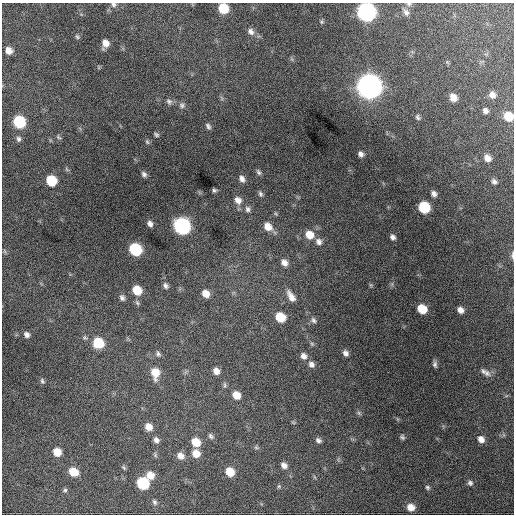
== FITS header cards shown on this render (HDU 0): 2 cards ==
NAXIS1  =                  512 / Axis length
NAXIS2  =                  512 / Axis length

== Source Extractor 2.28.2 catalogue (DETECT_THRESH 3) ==
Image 512 x 512 px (HDU 0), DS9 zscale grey, 1 PNG px = 1 image px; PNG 516 x 516 px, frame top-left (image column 1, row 512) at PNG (2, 3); no overlay
Background 1140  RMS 29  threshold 86.7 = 3 sigma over >= 5 px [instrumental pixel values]
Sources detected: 98; all 98 listed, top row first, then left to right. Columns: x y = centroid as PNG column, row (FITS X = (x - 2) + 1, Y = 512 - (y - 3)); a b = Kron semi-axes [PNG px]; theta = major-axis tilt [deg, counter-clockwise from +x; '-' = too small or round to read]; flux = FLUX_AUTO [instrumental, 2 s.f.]
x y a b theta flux
114 4 7 6 - 5.1e+03
409 4 7 5 1 4.0e+03
223 8 8 7 - 5.6e+04
366 12 9 9 - 7.6e+05
406 12 12 7 -58 8.6e+03
321 22 6 4 -90 2.3e+03
251 31 9 8 - 8.6e+03
77 37 7 4 -49 3.2e+03
106 43 8 7 - 1.5e+04
9 50 7 6 - 1.4e+04
369 86 10 10 - 2.5e+06
492 95 7 7 - 1.1e+04
453 97 8 6 -62 1.6e+04
169 101 8 7 - 5.9e+03
182 105 8 7 - 6.0e+03
485 111 6 5 - 6.3e+03
508 116 8 7 - 4.0e+04
418 117 8 6 -58 4.7e+03
19 122 8 7 - 1.2e+05
208 126 8 5 -61 4.9e+03
156 134 6 4 -33 3.4e+03
58 137 8 5 -40 3.2e+03
18 139 7 6 - 4.6e+03
147 142 7 5 -68 3.2e+03
361 154 5 5 - 6.5e+03
487 158 9 7 -52 1.3e+04
258 172 8 5 -57 4.4e+03
144 174 8 6 -47 5.8e+03
242 179 9 6 -62 8.7e+03
51 181 8 7 - 6.5e+04
494 182 7 6 - 6.0e+03
214 190 4 4 - 3.6e+03
260 194 7 6 - 4.6e+03
434 194 7 6 - 7.1e+03
238 200 11 9 -50 1.4e+04
424 207 8 7 - 1.0e+05
248 209 8 7 - 6.5e+03
150 224 7 6 - 7.7e+03
182 226 9 8 - 4.3e+05
268 227 11 9 -42 2.2e+04
309 235 11 9 -36 2.8e+04
393 237 6 5 - 6.3e+03
319 242 9 8 - 9.9e+03
135 249 8 7 - 1.3e+05
512 255 11 4 89 5.1e+03
284 263 10 8 -49 1.2e+04
371 285 6 4 -45 2.4e+03
166 286 8 6 -57 5.6e+03
137 290 8 7 - 3.8e+04
206 294 8 7 - 1.8e+04
291 296 14 7 -58 1.6e+04
122 298 8 6 -70 5.9e+03
137 303 8 5 -63 3.7e+03
422 309 8 6 -34 4.2e+04
460 310 7 6 - 1.1e+04
280 317 8 7 - 4.6e+04
314 320 9 6 -50 5.5e+03
27 335 6 6 - 7.1e+03
85 338 8 6 -24 4.5e+03
98 343 9 8 - 7.1e+04
312 344 6 4 -46 2.9e+03
345 353 8 6 -55 7.5e+03
158 354 8 5 -61 4.5e+03
303 356 9 7 -51 9.4e+03
311 364 9 7 -47 8.8e+03
435 364 7 5 -86 4.9e+03
216 371 7 6 - 1.2e+04
155 373 12 9 -84 3.1e+04
487 373 11 8 -40 9.6e+03
42 381 7 5 -67 4.0e+03
225 385 8 4 -89 3.8e+03
236 395 8 7 - 2.0e+04
359 413 7 4 -45 3.4e+03
293 422 6 4 -19 2.3e+03
149 427 8 7 - 1.7e+04
211 436 8 6 -48 5.2e+03
402 437 6 5 - 3.8e+03
481 439 7 6 - 1.2e+04
156 440 8 6 -58 7.4e+03
318 440 7 6 - 6.0e+03
196 442 8 7 - 3.3e+04
256 447 6 5 - 3.3e+03
57 452 8 7 - 2.7e+04
196 453 9 8 - 2.2e+04
155 455 7 5 -83 3.3e+03
180 456 9 8 - 1.4e+04
284 465 8 6 -42 9.5e+03
124 468 8 4 -45 2.9e+03
73 472 8 7 - 3.5e+04
230 472 8 7 - 3.4e+04
150 475 8 8 - 2.2e+04
143 483 8 7 - 1.3e+05
470 483 8 7 - 5.8e+03
279 486 5 5 - 2.8e+03
427 487 6 5 - 3.5e+03
65 490 7 5 26 3.4e+03
154 502 8 6 -67 5.0e+03
411 507 8 7 - 1.8e+04
At the frame edge (FLAGS 8, measured only in part): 6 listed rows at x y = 114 4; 409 4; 223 8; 366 12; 508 116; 512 255